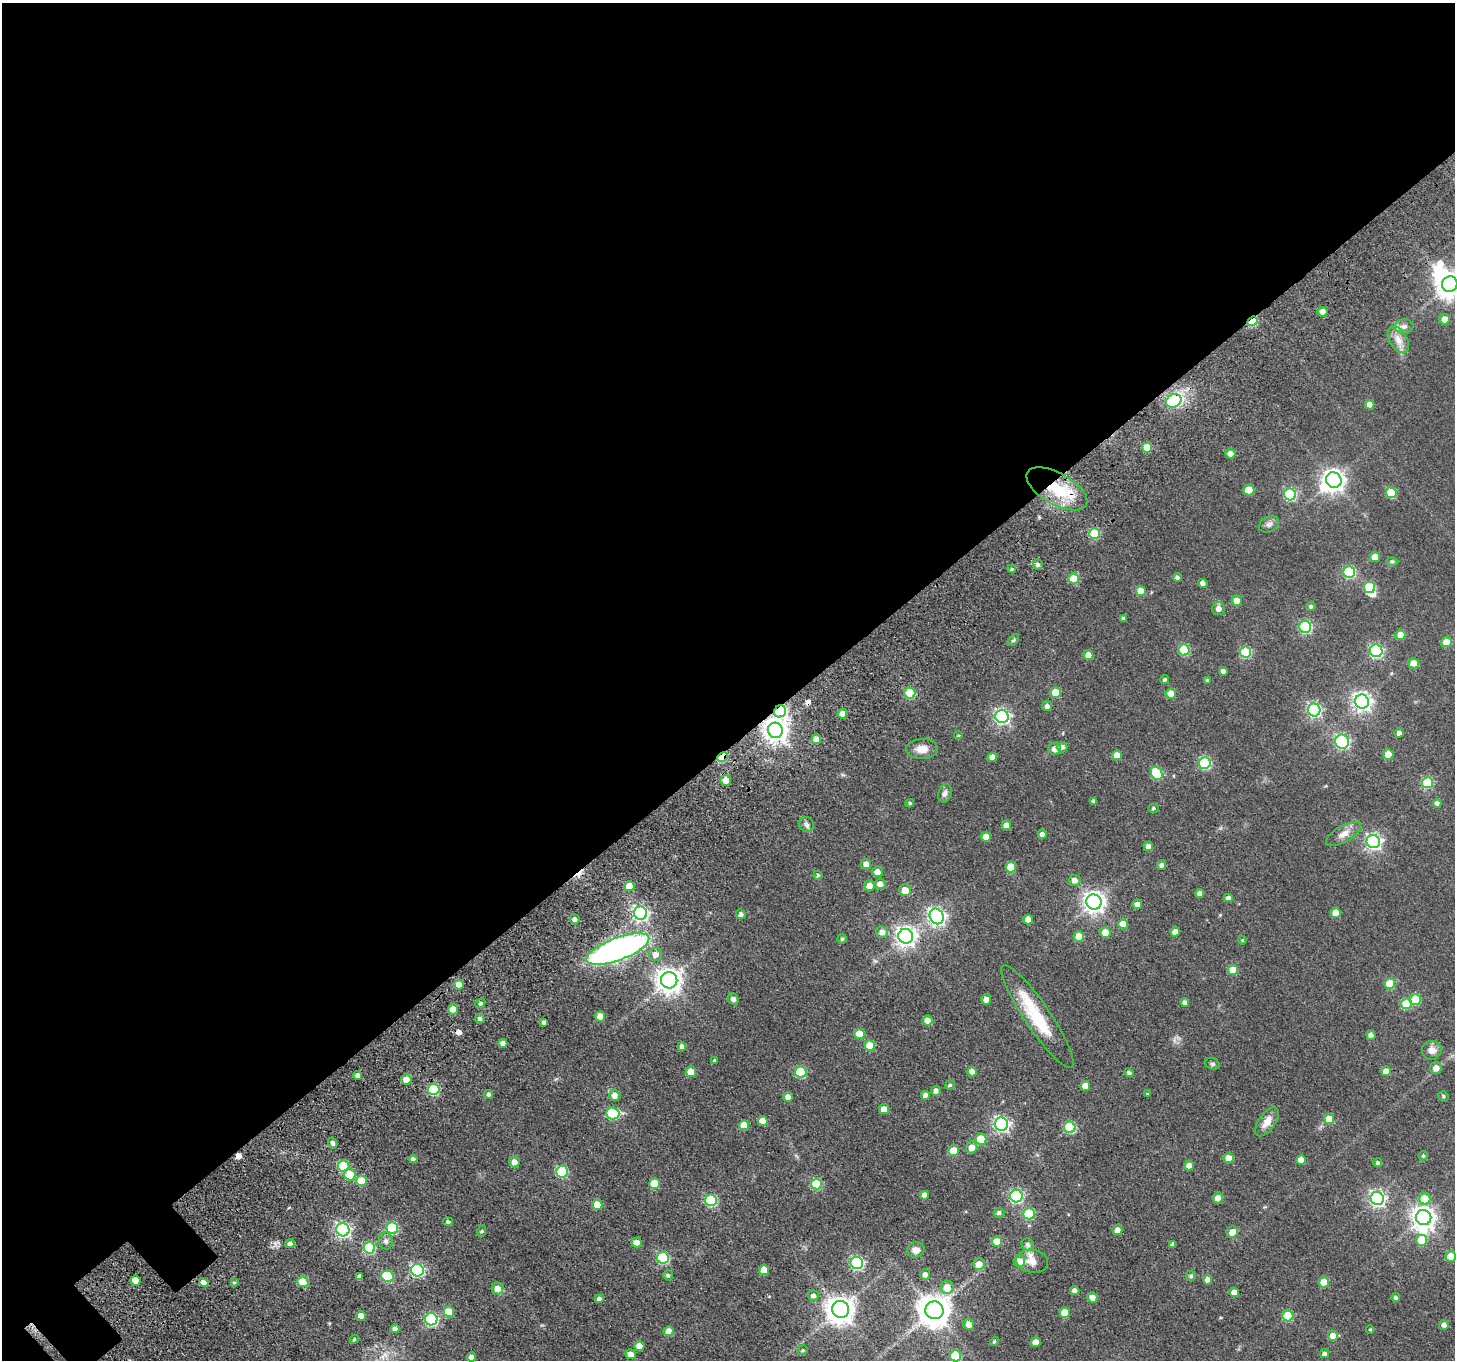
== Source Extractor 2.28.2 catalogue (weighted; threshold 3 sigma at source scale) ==
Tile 2 of 4 x 4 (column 2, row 1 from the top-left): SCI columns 1693-3145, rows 4573-5930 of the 6293 x 6288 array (HDU 1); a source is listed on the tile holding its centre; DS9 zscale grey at full resolution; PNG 1457 x 1362 px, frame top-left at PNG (2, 3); each listed source drawn as its Kron ellipse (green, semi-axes under 4 px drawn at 4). Shown black and unused: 55% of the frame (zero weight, under 3 of 5 exposures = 11% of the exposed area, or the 3 px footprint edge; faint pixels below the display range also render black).
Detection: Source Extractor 2.28.2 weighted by HDU 2 'WHT'; one run over the whole footprint, this tile lists its part. Background 0.0698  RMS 0.0095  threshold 0.0427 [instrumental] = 3 sigma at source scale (4.5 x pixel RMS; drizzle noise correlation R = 1.50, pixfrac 1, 0.05/0.05 arcsec/px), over >= 5 px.
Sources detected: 260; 5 inside a brighter object's white glare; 4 cosmic-ray / hot-pixel residue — neither listed nor drawn; the other 251 listed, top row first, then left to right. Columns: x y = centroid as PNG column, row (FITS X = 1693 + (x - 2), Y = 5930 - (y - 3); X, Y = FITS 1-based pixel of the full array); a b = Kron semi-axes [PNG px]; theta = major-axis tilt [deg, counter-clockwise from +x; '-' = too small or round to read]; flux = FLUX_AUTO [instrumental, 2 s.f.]
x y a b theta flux
1450 284 8 7 - 910
1322 312 5 5 - 9.6
1444 319 5 5 - 8.8
1252 321 5 4 - 42
1404 326 9 7 8 3.9
1398 340 14 9 -59 8.2
1174 401 8 6 29 76
1370 404 5 5 - 5.9
1147 448 5 5 - 18
1230 454 5 5 - 7.5
1334 480 8 7 - 520
1057 489 34 16 -29 43
1249 490 5 5 - 15
1391 493 5 5 - 31
1290 494 6 6 - 85
1269 524 10 7 27 3.4
1094 534 5 5 - 42
1375 557 5 5 - 12
1392 561 6 4 0 1.3
1038 565 5 5 - 2.5
1012 569 4 4 - 1.1
1349 572 6 6 - 78
1177 577 4 4 - 2.3
1074 579 5 5 - 29
1203 583 5 4 - 3.9
1370 587 6 5 - 55
1141 591 5 5 - 12
1237 601 5 5 - 12
1311 606 5 4 - 1.8
1219 609 6 6 - 5
1123 618 4 4 - 1.5
1305 627 6 6 - 92
1401 635 5 5 - 9
1013 640 7 4 44 1.5
1446 642 5 5 - 13
1184 650 5 5 - 46
1376 651 6 6 - 140
1245 652 5 5 - 63
1088 655 5 5 - 10
1413 663 5 5 - 10
1223 671 4 4 - 3.8
1165 680 4 4 - 1.7
1207 680 4 4 - 0.99
910 693 5 5 - 46
1056 693 5 5 - 19
1171 694 5 5 - 14
1362 702 7 7 - 370
1047 706 5 5 - 2.8
1314 710 6 6 - 160
780 711 6 6 - 120
842 714 5 4 - 9.3
1002 716 7 6 - 210
775 730 8 7 - 730
1399 733 4 4 - 3.7
958 735 4 3 - 0.82
816 739 5 5 - 5.9
1342 742 7 7 - 130
1062 747 5 5 - 3.5
922 749 16 10 3 9.3
1055 749 6 6 - 5.1
1388 754 5 5 - 15
1117 755 5 5 - 10
722 757 5 4 - 46
992 757 4 4 - 6.3
1205 763 6 6 - 79
1157 773 7 5 -57 52
726 780 5 5 - 8.1
1427 783 5 5 - 51
945 793 9 6 73 3.3
1094 801 4 4 - 3
910 803 4 3 - 1.2
1437 803 4 4 - 3
1154 808 5 4 - 1.4
806 824 8 7 - 2.8
1006 825 5 4 - 5.3
1042 834 5 4 - 3.8
1344 834 20 8 29 7.7
986 837 5 5 - 7.3
1373 841 7 6 - 210
1148 846 5 4 - 5.1
866 864 5 5 - 5.9
1161 865 5 4 - 2.9
1011 867 5 5 - 24
877 872 5 5 - 6
818 875 4 4 - 1.3
1075 880 6 5 - 4.7
880 884 5 5 - 5.7
629 886 5 5 - 11
870 886 5 5 - 6.6
905 890 6 5 - 12
1200 894 4 4 - 4.7
1228 898 4 4 - 3.3
1094 902 7 7 - 530
1137 904 5 4 - 4.8
640 913 6 6 - 200
1336 913 5 5 - 13
741 914 5 4 - 2.5
937 916 8 7 - 300
575 919 5 5 - 3.2
1028 919 5 4 - 8.8
1123 924 5 5 - 11
882 932 6 6 - 5.7
1105 932 5 5 - 9.2
1175 932 5 4 - 7.3
906 936 7 7 - 450
1079 937 5 5 - 15
842 939 5 4 - 1.7
1242 940 4 3 - 0.9
618 949 33 11 20 350
655 955 7 6 - 5.4
1233 970 5 5 - 22
669 980 8 8 - 810
1390 984 5 5 - 28
459 985 5 4 - 11
733 999 6 5 - 3.4
1415 999 5 5 - 34
986 1000 5 5 - 5.2
1185 1002 4 4 - 2.8
480 1003 5 4 - 1.6
1406 1004 5 5 - 32
453 1009 5 5 - 12
600 1016 5 5 - 11
1037 1017 61 13 -56 44
480 1019 5 4 - 2.5
927 1020 5 5 - 11
544 1022 4 3 - 2
859 1034 5 5 - 17
1371 1035 4 4 - 3.8
503 1043 4 4 - 5.3
682 1046 4 4 - 2.9
870 1046 5 5 - 24
1432 1050 10 9 - 5.9
714 1061 3 3 - 1.3
1212 1064 7 5 -19 1.7
1436 1068 6 6 - 5.8
1386 1071 5 5 - 9
691 1072 5 5 - 16
801 1072 6 5 - 54
972 1072 5 4 - 7
1129 1073 5 4 - 2.4
358 1076 4 4 - 4.5
406 1079 5 5 - 9.3
950 1085 5 5 - 1.2
1085 1086 5 5 - 9.7
434 1089 6 5 - 67
936 1091 5 4 - 4
489 1094 4 4 - 2
1147 1094 4 4 - 0.79
615 1095 6 5 - 6.7
925 1095 4 4 - 4.4
1443 1096 5 5 - 1.4
788 1097 5 4 - 6
884 1109 5 5 - 8.8
613 1113 6 6 - 67
1329 1119 5 5 - 16
762 1121 5 5 - 9.7
1267 1122 17 8 55 8.4
1001 1124 7 6 - 230
744 1125 5 5 - 13
1070 1127 6 5 - 68
981 1139 5 5 - 27
333 1143 5 4 - 2.9
972 1147 6 5 - 7.9
953 1151 5 5 - 18
1423 1156 5 4 - 1.4
1229 1158 5 5 - 13
413 1159 4 4 - 3.5
1301 1160 5 5 - 12
514 1162 5 5 - 5.5
1378 1163 4 4 - 1.7
344 1166 6 5 - 60
1189 1166 5 5 - 5.9
562 1172 6 6 - 70
350 1175 6 5 - 21
361 1181 5 5 - 20
655 1184 5 5 - 27
816 1184 5 5 - 46
924 1195 4 4 - 5.6
1016 1196 6 6 - 130
1218 1198 5 5 - 7.4
1377 1198 7 6 - 230
1425 1199 5 5 - 19
711 1200 6 5 - 77
597 1205 5 5 - 19
999 1213 5 5 - 2.8
1029 1214 5 5 - 46
1423 1218 8 7 - 620
448 1222 5 4 - 1.7
392 1228 6 5 - 71
343 1230 7 6 - 220
1117 1230 5 5 - 6.4
482 1231 6 3 71 0.97
1232 1232 6 5 - 9.4
1422 1240 5 5 - 19
386 1241 8 6 -79 2.9
997 1242 5 5 - 19
290 1243 5 4 - 2.6
636 1243 5 5 - 8.2
1028 1245 6 6 - 3
1173 1245 4 4 - 2.9
369 1248 6 5 - 65
916 1250 9 7 18 6.3
1451 1256 5 5 - 18
663 1258 6 6 - 76
1019 1261 6 5 - 12
1032 1261 16 11 -7 8.9
857 1263 6 6 - 130
979 1264 6 6 - 9.2
417 1270 6 6 - 140
764 1270 5 5 - 12
925 1274 5 5 - 3.6
668 1275 5 4 - 1.7
388 1276 6 5 - 54
1191 1276 5 5 - 1.9
359 1277 4 4 - 3.1
1208 1279 5 4 - 4.6
135 1281 5 5 - 16
204 1282 5 4 - 5.7
234 1282 4 3 - 1.2
303 1282 5 5 - 31
1324 1282 5 5 - 20
947 1287 6 6 - 12
497 1289 6 5 - 9.3
1075 1290 5 4 - 3.7
1234 1292 5 4 - 9.4
813 1296 5 5 - 3.6
1092 1298 5 5 - 7.1
1396 1298 4 4 - 2.2
599 1299 4 4 - 4
841 1309 8 8 - 1100
934 1310 9 9 - 1600
449 1312 5 5 - 19
1065 1313 5 5 - 21
361 1316 5 4 - 8.8
1288 1316 5 5 - 40
431 1319 6 6 - 120
969 1324 6 5 - 5.7
1444 1325 5 5 - 2.9
395 1329 4 4 - 4.3
1370 1329 4 3 - 0.82
669 1331 5 5 - 9.9
1333 1336 5 5 - 7
354 1339 5 4 - 1.1
994 1342 5 4 - 1.5
1036 1342 5 5 - 9.7
639 1346 5 5 - 7.8
803 1350 5 4 - 1.3
630 1354 5 5 - 8.5
1324 1354 4 4 - 3.2
956 1356 5 5 - 53
471 1357 5 4 - 4.5
Overlapping masked pixels (flux is a lower limit): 7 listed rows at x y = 1252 321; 1174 401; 1057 489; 780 711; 775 730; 722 757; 618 949
Isophote crosses this tile's border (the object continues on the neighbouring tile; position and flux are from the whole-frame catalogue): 2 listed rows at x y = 1450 284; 956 1356